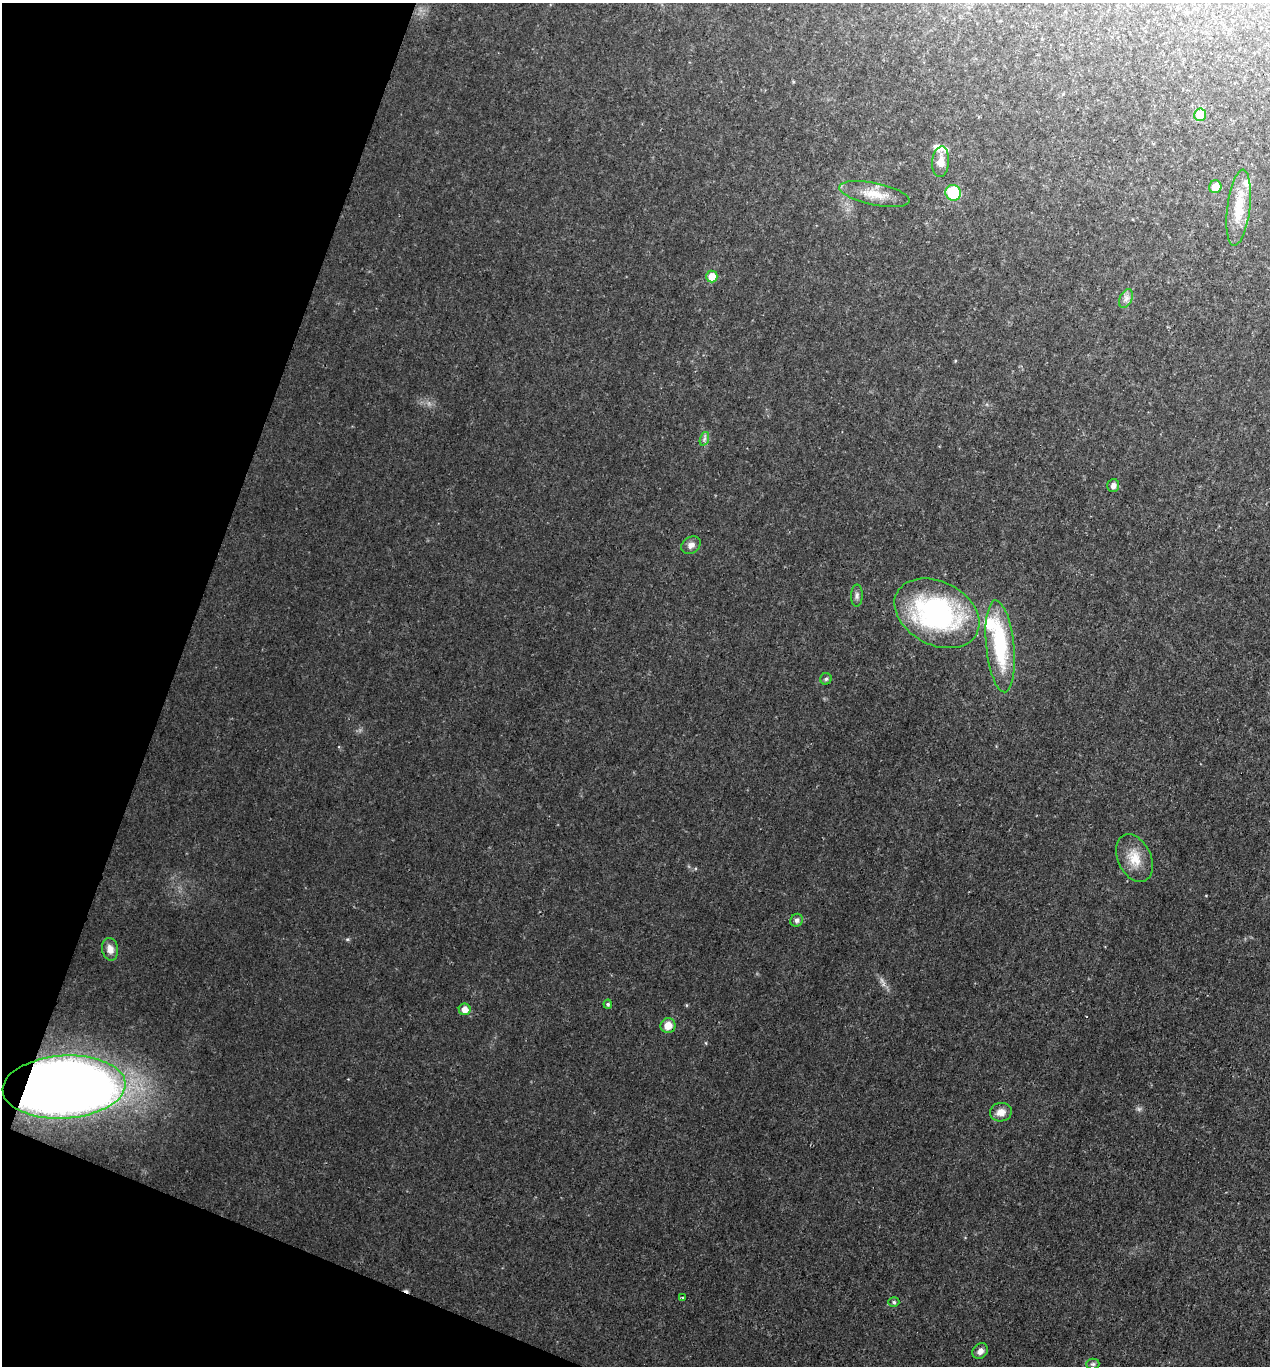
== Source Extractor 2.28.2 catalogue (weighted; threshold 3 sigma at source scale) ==
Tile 9 of 4 x 4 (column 1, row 3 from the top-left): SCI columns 135-1402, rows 1368-2731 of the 5473 x 5459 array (HDU 1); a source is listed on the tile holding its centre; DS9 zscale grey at full resolution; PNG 1272 x 1368 px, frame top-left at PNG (2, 3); each listed source drawn as its Kron ellipse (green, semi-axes under 4 px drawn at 4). Shown black and unused: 18% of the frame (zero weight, under 2 of 3 exposures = <1% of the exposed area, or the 3 px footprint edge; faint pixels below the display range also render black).
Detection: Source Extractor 2.28.2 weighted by HDU 2 'WHT'; one run over the whole footprint, this tile lists its part. Background 0.0342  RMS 0.0068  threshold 0.0308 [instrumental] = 3 sigma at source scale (4.5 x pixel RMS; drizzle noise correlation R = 1.50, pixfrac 1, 0.05/0.05 arcsec/px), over >= 5 px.
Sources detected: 31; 1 cosmic-ray / hot-pixel residue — neither listed nor drawn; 3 inside a brighter listed object's ellipse — not listed separately; the other 27 listed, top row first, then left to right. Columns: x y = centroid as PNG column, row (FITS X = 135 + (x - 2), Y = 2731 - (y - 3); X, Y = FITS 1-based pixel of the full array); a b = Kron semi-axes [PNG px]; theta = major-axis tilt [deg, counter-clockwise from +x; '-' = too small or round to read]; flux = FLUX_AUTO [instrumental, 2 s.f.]
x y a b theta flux
1200 115 6 6 - 18
941 162 15 8 85 6.7
1215 187 6 6 - 8.9
953 193 8 7 - 30
874 194 36 11 -12 14
1239 208 38 11 83 19
712 276 6 5 - 10
1126 299 10 6 63 2.9
704 439 7 4 71 1.6
1113 486 6 6 - 2.7
691 545 10 8 33 3.5
857 595 11 5 89 2.2
937 613 45 31 -28 130
1000 646 46 14 -84 55
826 679 6 5 - 1.3
1134 858 25 16 -65 14
797 920 7 6 - 2
110 949 11 8 -80 5
608 1004 4 4 - 1.4
465 1009 6 6 - 5.7
668 1026 7 7 - 8.1
64 1087 61 31 3 690
1001 1112 11 9 9 5.8
683 1298 3 2 - 0.84
894 1302 5 4 - 1.1
980 1351 8 7 - 3.4
1093 1364 6 5 - 1.3
Overlapping masked pixels (flux is a lower limit): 1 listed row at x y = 64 1087